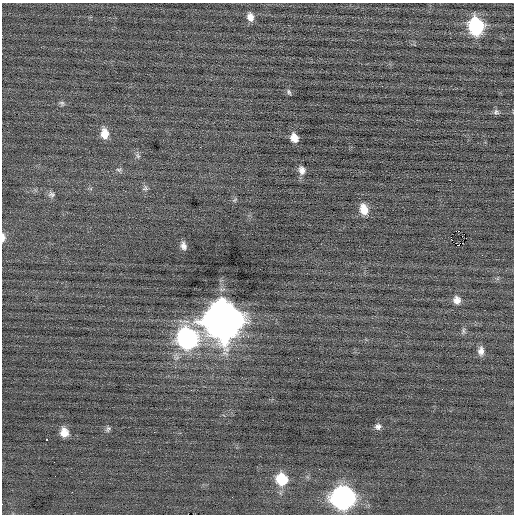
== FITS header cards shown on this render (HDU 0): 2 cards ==
NAXIS1  =                  512 / Axis length
NAXIS2  =                  512 / Axis length

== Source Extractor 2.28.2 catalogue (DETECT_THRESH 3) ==
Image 512 x 512 px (HDU 0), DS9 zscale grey, 1 PNG px = 1 image px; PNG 516 x 516 px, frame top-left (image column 1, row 512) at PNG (2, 3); no overlay
Background 0.0175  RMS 0.74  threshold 2.22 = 3 sigma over >= 5 px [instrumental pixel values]
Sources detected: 33; all 33 listed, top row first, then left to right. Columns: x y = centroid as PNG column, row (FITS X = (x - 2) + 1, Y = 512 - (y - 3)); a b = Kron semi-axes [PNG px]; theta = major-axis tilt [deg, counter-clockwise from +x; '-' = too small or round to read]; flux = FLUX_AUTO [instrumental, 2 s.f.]
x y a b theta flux
250 17 10 7 -77 350
476 26 12 10 -78 5200
289 92 8 4 -65 90
62 103 8 6 -34 110
496 112 8 7 - 130
105 133 12 8 -81 630
294 138 10 8 -65 460
200 147 2 2 - 32
138 156 8 6 -70 140
119 170 9 5 3 130
302 170 11 9 -79 300
450 180 2 2 - 460
145 188 8 7 - 140
51 194 10 8 -25 180
235 200 8 5 34 86
364 209 12 9 -74 670
458 231 2 2 - 1100
3 237 11 4 -89 220
451 238 5 2 - 1600
458 245 2 2 - 910
183 246 9 6 -76 240
482 255 2 2 - 36
457 300 10 9 - 340
223 320 16 15 - 110000
463 331 10 4 76 110
187 338 13 11 -75 14000
481 351 11 7 88 290
378 426 8 8 - 200
108 429 9 6 63 120
64 432 10 8 -80 490
47 439 3 2 - 78
282 479 11 10 - 1700
343 497 12 12 - 21000
At the frame edge (FLAGS 8, measured only in part): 1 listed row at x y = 3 237